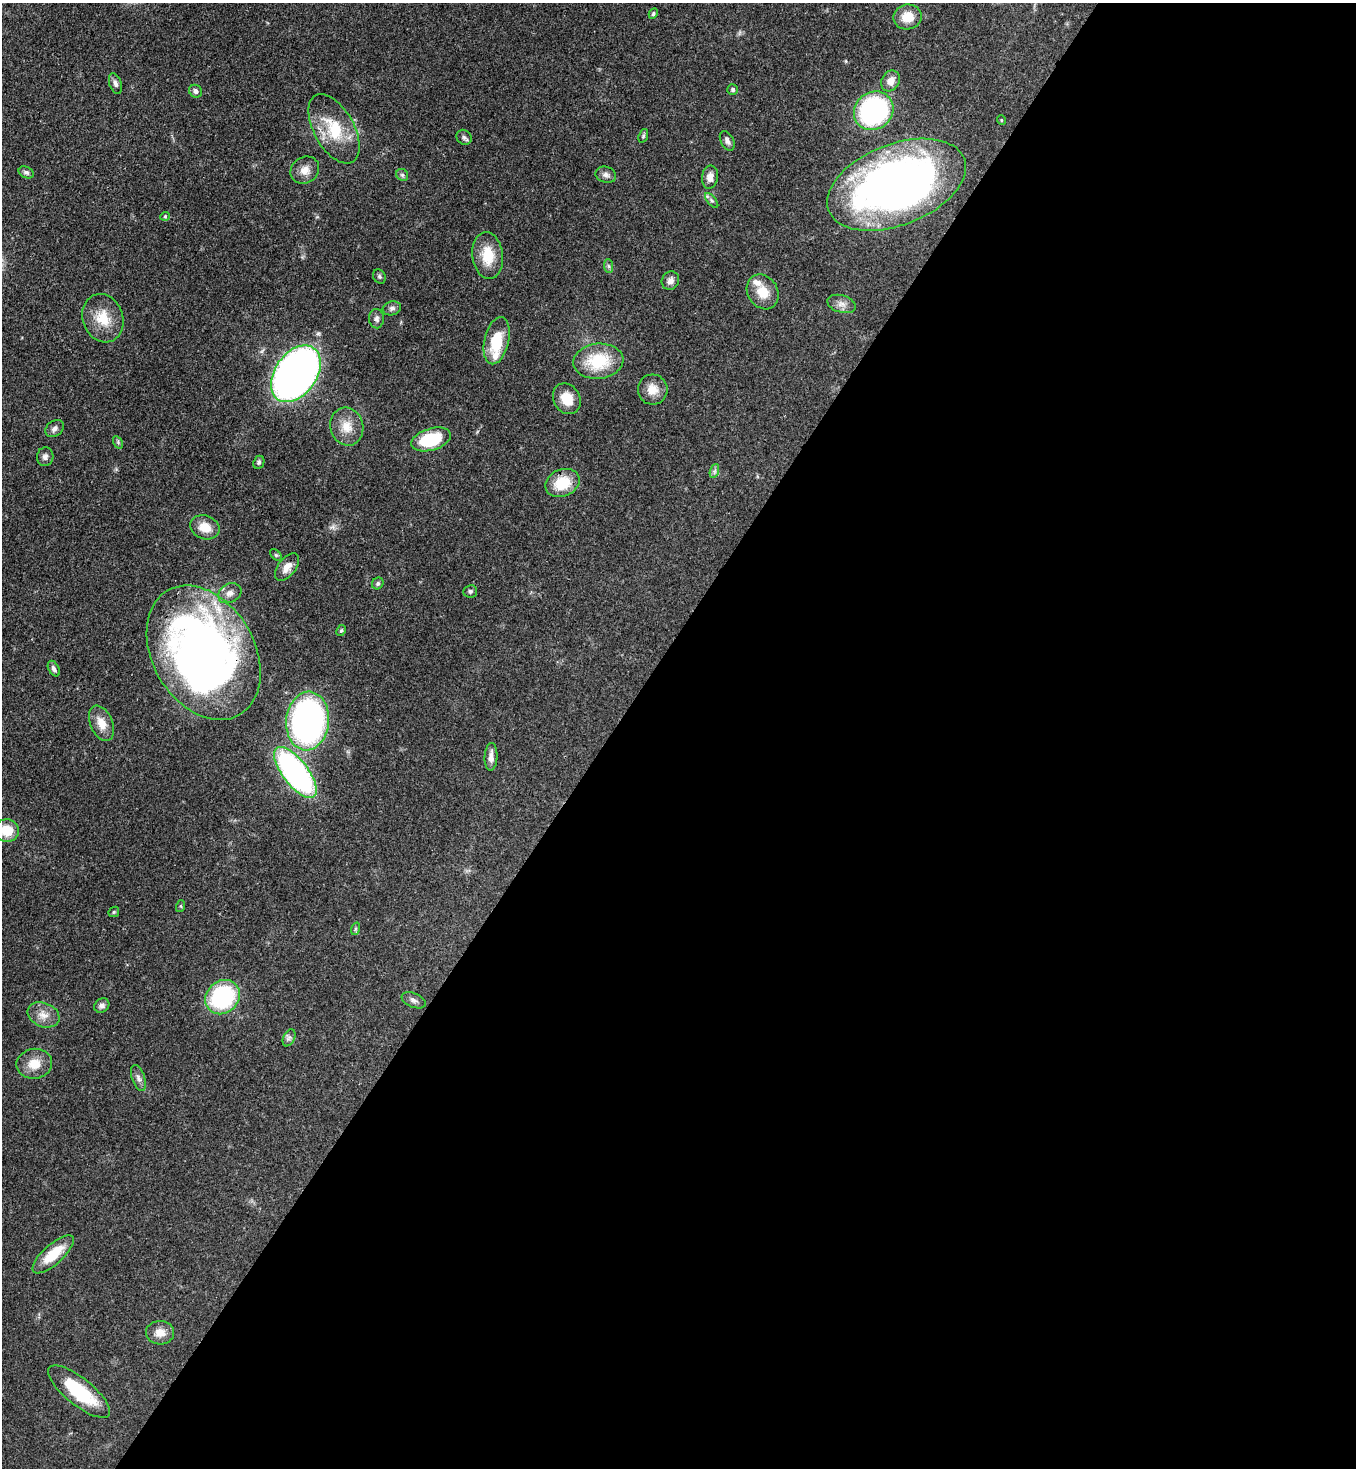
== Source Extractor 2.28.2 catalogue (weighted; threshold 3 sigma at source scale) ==
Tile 12 of 4 x 4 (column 4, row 3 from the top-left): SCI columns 4289-5642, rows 1525-2990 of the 6014 x 5992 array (HDU 1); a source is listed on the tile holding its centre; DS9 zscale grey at full resolution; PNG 1358 x 1470 px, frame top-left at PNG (2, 3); each listed source drawn as its Kron ellipse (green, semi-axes under 4 px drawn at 4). Shown black and unused: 55% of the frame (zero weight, under 3 of 4 exposures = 7% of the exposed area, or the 3 px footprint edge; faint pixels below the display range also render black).
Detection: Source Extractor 2.28.2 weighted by HDU 2 'WHT'; one run over the whole footprint, this tile lists its part. Background 0.0809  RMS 0.0037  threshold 0.0168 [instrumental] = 3 sigma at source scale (4.5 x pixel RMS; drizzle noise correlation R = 1.50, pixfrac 1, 0.05/0.05 arcsec/px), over >= 5 px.
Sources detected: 72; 1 inside a brighter object's white glare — neither listed nor drawn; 2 inside a brighter listed object's ellipse — not listed separately; the other 69 listed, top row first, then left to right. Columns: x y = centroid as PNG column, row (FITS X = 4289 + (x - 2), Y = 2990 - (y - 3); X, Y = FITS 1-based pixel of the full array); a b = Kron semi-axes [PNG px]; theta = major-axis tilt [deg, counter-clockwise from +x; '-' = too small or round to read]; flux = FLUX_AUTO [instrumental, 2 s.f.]
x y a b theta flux
653 14 5 4 - 0.58
908 17 14 12 10 6.3
890 81 11 9 60 3.4
115 84 11 6 -71 1.3
733 89 5 5 - 0.82
196 91 7 6 - 1.1
874 111 20 18 40 61
1001 120 5 3 - 0.3
334 129 38 20 -61 16
643 136 7 4 72 0.59
464 137 8 7 - 1
727 141 10 6 -62 1.5
305 170 15 13 34 3.7
26 172 8 5 -25 0.98
402 175 6 5 - 0.82
606 175 10 8 -20 1.5
710 177 11 8 81 3
896 185 73 40 21 220
712 200 9 4 -50 0.79
165 216 5 4 - 0.43
488 256 23 15 -83 9.8
608 266 7 4 -88 0.72
379 276 7 6 - 0.74
670 281 9 8 - 1.8
763 292 18 15 -57 6.7
841 304 14 8 -17 2.5
392 308 9 7 16 1.2
103 318 24 20 -70 9.5
376 319 9 7 -86 1.4
497 341 24 12 77 12
598 361 25 17 6 18
296 374 31 21 55 250
653 389 15 15 - 4.9
567 399 16 13 -60 6.9
347 427 19 16 -76 6.3
55 428 10 7 37 1.6
431 439 20 11 16 19
118 442 7 4 -59 0.63
45 457 9 8 - 1.5
259 462 7 5 66 0.79
714 471 7 4 70 0.82
562 483 18 13 22 11
205 527 15 11 -20 5.6
276 555 7 4 -44 0.58
287 567 16 8 52 3.4
378 583 6 5 - 0.72
470 591 7 6 - 0.83
230 593 12 9 29 2.4
341 630 6 4 62 0.55
204 653 72 51 -60 230
54 669 8 5 -63 1.4
308 721 29 21 85 120
101 723 18 11 -67 5.1
491 757 14 6 87 2.5
295 772 30 12 -52 100
7 831 12 11 - 8.2
181 906 6 4 72 0.46
114 912 5 4 - 0.48
355 929 6 4 71 0.56
223 997 18 16 43 43
414 1000 13 7 -23 1.5
102 1005 8 6 37 1.3
43 1015 17 12 -23 4.1
289 1038 9 5 64 1.1
34 1064 18 15 9 6.2
138 1078 13 6 -71 1.7
53 1254 26 10 42 10
160 1333 14 12 -2 3.8
79 1392 38 13 -39 19
Overlapping masked pixels (flux is a lower limit): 1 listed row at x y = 204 653
Isophote crosses this tile's border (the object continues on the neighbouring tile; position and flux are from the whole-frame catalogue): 1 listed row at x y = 7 831